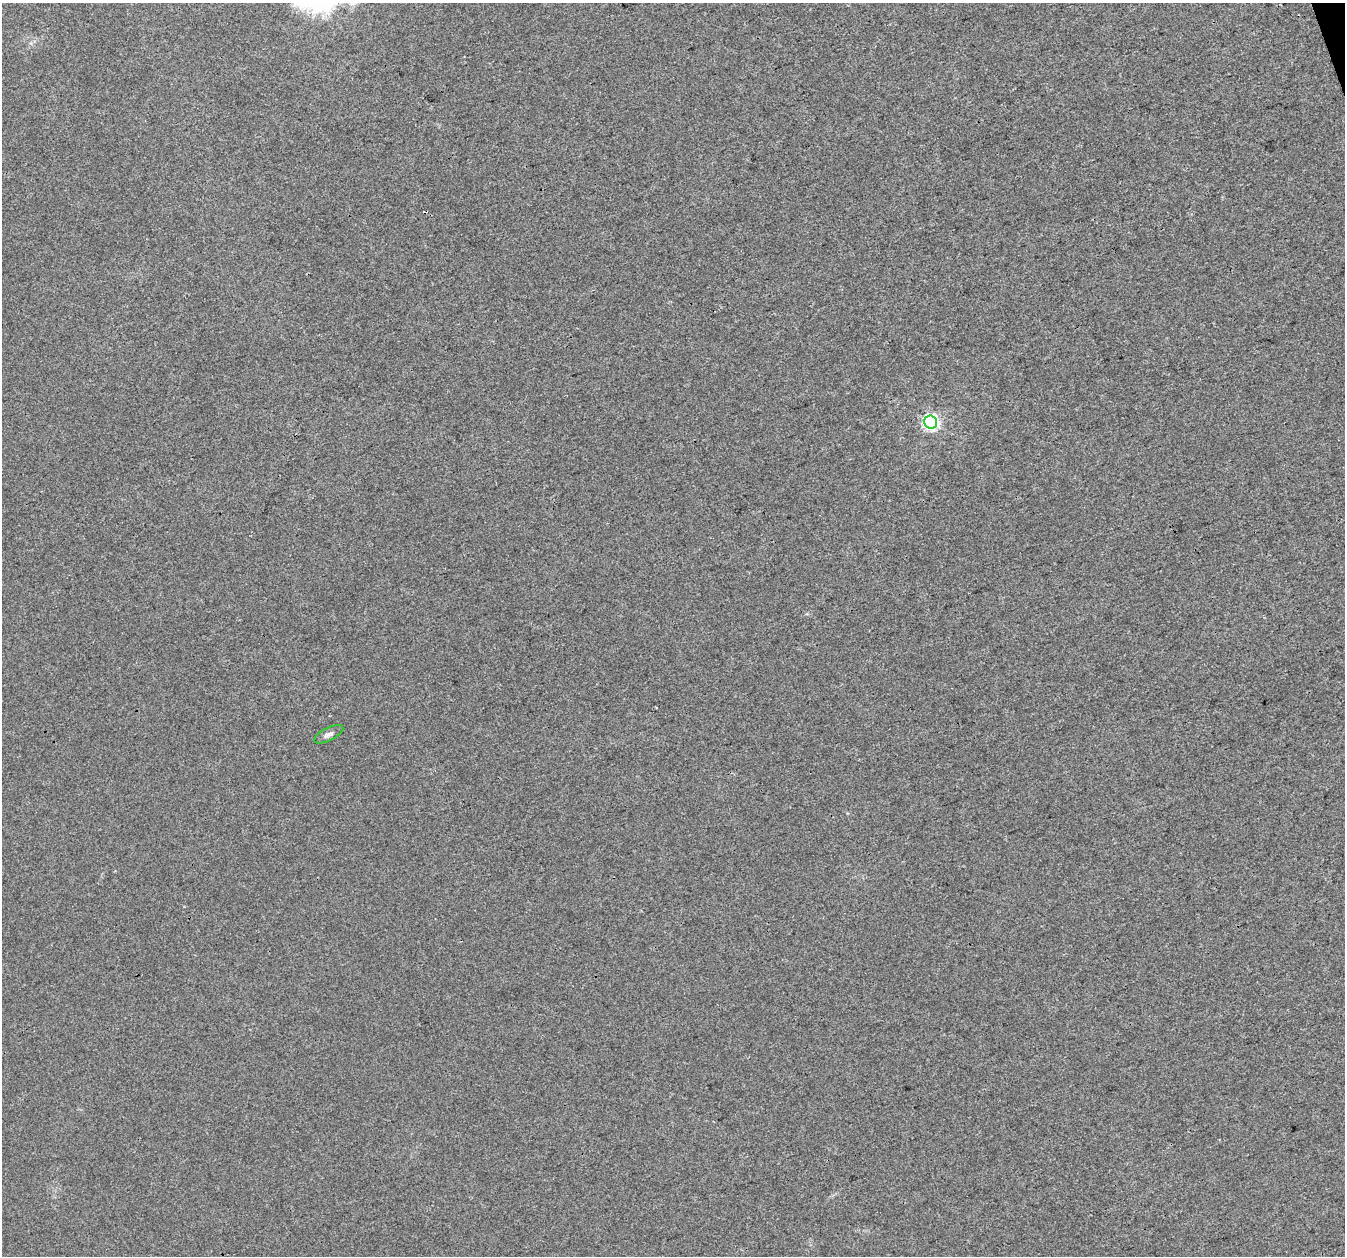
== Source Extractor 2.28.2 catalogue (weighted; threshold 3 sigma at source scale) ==
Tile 10 of 4 x 4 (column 2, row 3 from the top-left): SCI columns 1346-2688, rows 1372-2625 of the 5373 x 5196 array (HDU 1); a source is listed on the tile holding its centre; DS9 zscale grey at full resolution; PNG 1347 x 1258 px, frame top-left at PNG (2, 3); each listed source drawn as its Kron ellipse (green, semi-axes under 4 px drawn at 4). Shown black and unused: <1% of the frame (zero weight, under 3 of 4 exposures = <1% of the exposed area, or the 3 px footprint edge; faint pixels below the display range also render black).
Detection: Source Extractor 2.28.2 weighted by HDU 2 'WHT'; one run over the whole footprint, this tile lists its part. Background 0.00625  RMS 0.0038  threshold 0.017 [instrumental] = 3 sigma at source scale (4.5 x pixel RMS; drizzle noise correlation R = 1.50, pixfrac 1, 0.0396/0.0396 arcsec/px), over >= 5 px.
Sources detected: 3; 1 cosmic-ray / hot-pixel residue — neither listed nor drawn; the other 2 listed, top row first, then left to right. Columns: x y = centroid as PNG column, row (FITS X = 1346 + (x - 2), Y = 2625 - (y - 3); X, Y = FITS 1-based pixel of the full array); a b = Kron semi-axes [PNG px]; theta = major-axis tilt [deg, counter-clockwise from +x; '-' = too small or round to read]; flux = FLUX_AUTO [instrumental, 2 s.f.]
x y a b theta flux
931 422 6 6 - 99
329 734 16 6 27 1.6